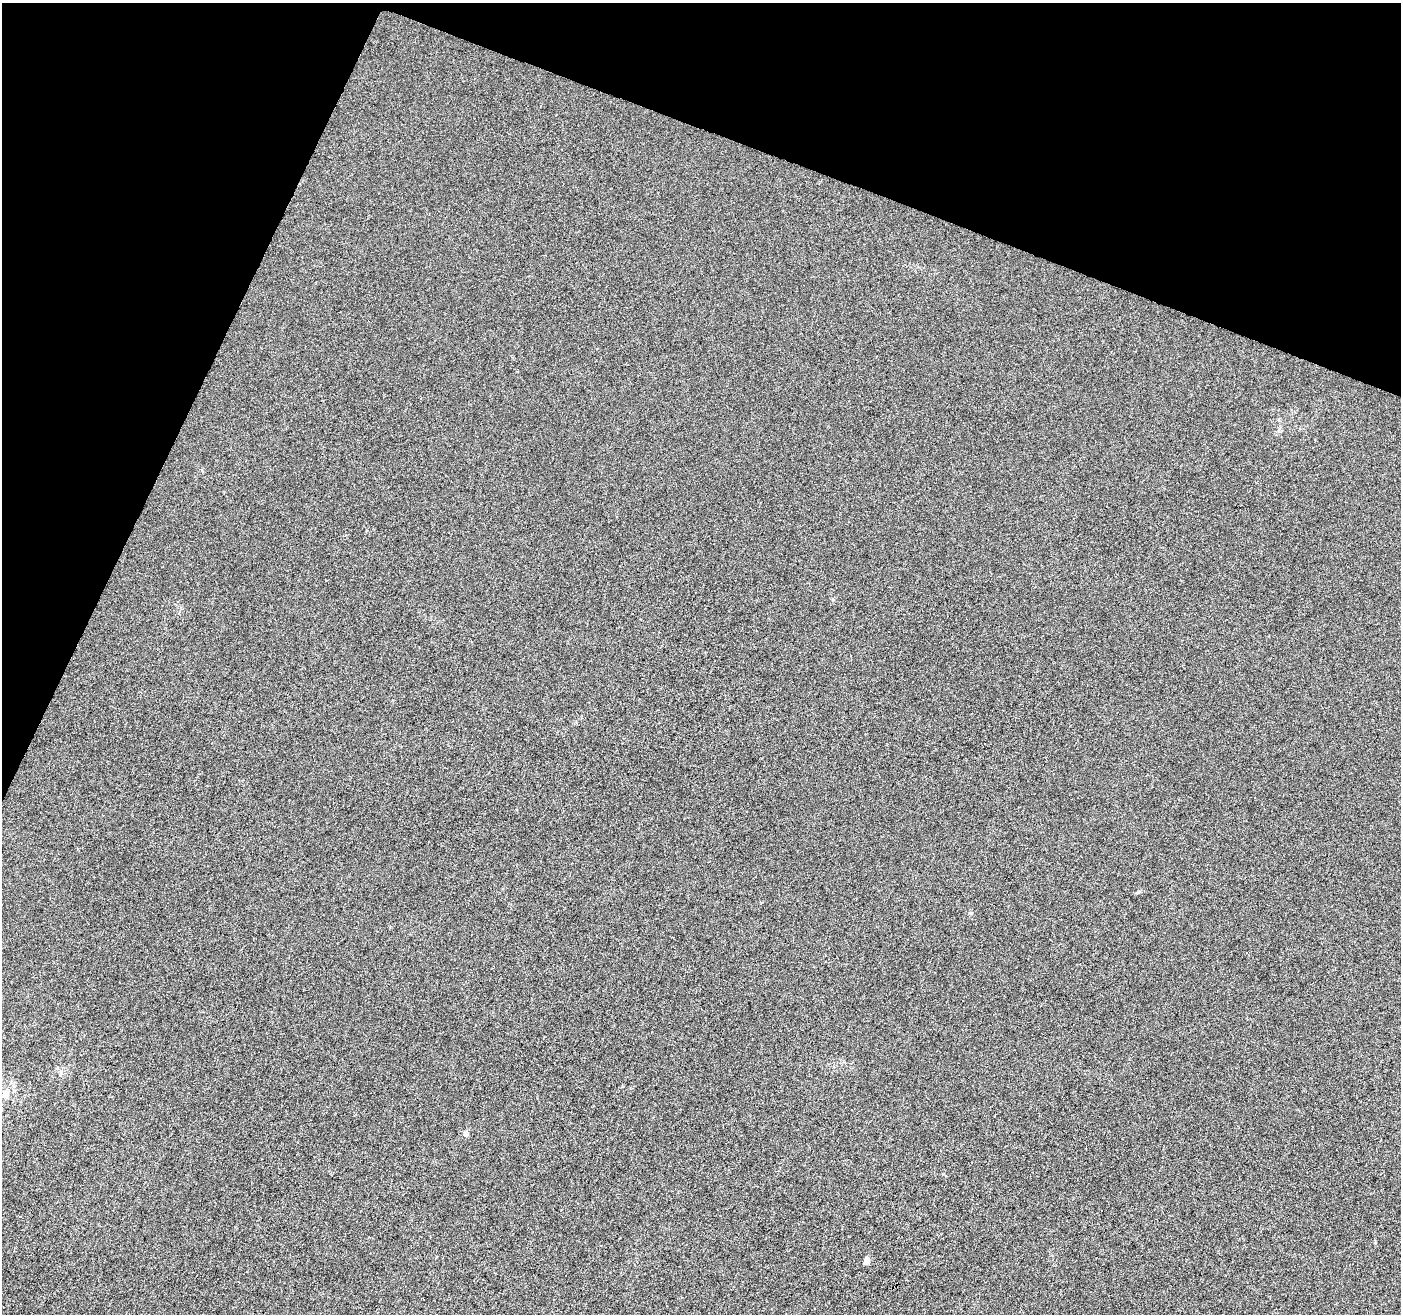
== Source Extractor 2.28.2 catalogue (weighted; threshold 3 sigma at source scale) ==
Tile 2 of 4 x 4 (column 2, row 1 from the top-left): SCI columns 1399-2797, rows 4142-5453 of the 5601 x 5727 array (HDU 1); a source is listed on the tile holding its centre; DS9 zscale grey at full resolution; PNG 1403 x 1316 px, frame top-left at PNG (2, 3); no overlay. Shown black and unused: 19% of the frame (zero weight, under 3 of 6 exposures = <1% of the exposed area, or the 3 px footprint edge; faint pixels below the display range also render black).
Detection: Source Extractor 2.28.2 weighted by HDU 2 'WHT'; one run over the whole footprint, this tile lists its part. Background 0.00102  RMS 0.0028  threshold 0.0115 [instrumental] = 3 sigma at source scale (4.09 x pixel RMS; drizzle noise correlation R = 1.36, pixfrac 0.8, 0.0396/0.0396 arcsec/px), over >= 5 px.
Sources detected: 3; all 3 listed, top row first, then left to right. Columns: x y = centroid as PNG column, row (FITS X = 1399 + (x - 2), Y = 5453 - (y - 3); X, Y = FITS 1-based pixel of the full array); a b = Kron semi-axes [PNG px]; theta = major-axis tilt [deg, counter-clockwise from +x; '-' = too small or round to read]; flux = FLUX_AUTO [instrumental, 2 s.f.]
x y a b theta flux
5 1094 5 5 - 3.3
466 1133 5 5 - 1.3
866 1261 9 7 72 0.9